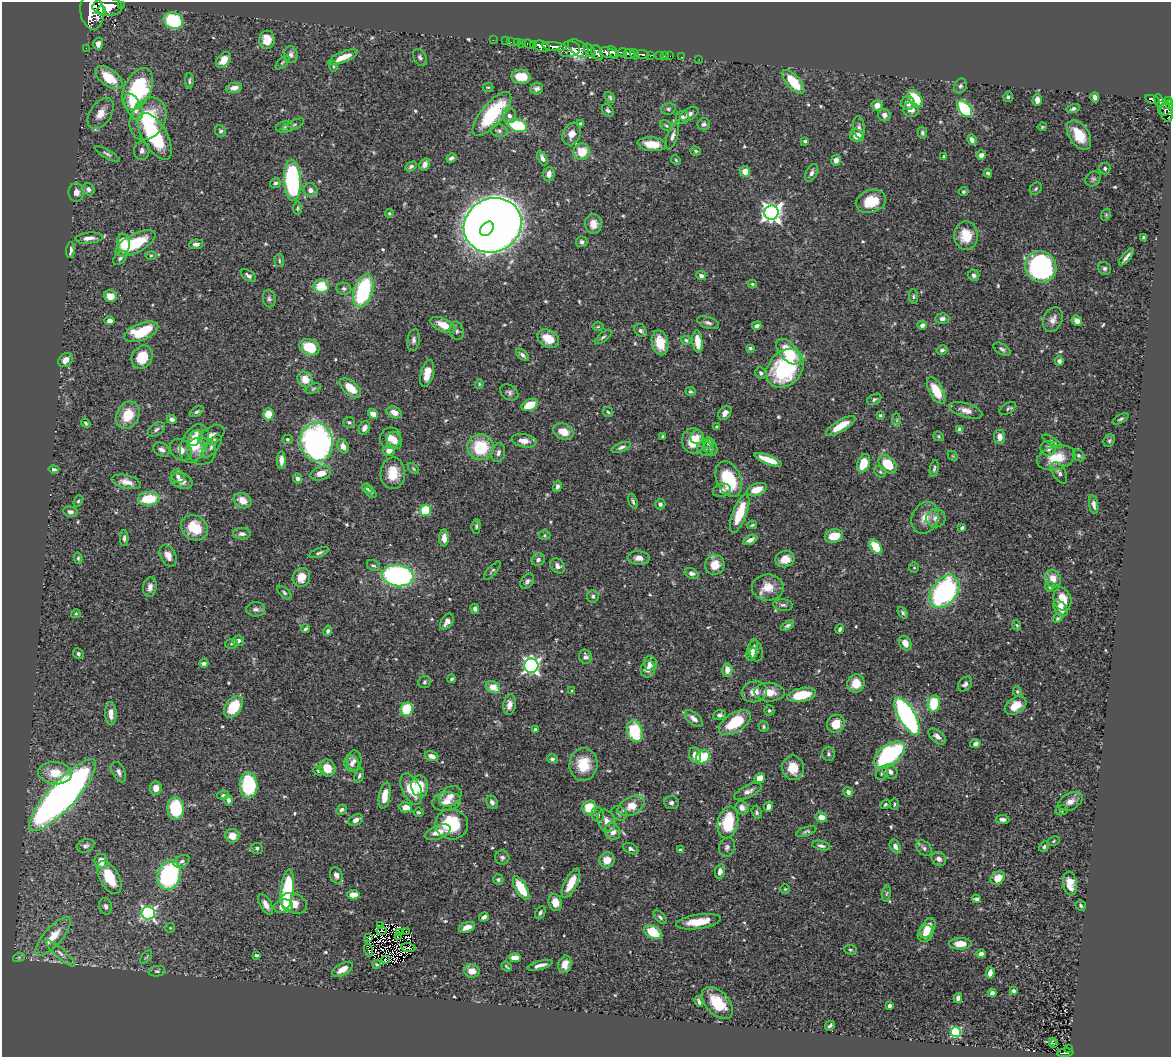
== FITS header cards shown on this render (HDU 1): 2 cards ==
NAXIS1  =                 1169
NAXIS2  =                 1055

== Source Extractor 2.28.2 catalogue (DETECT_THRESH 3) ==
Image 1169 x 1055 px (HDU 1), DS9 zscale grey, 1 PNG px = 1 image px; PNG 1173 x 1059 px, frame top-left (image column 1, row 1055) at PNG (2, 2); each listed source drawn as its Kron ellipse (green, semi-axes under 4 px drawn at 4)
Background 0.481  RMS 0.021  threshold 0.0631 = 3 sigma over >= 5 px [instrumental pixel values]
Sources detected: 585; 1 with non-positive FLUX_AUTO (blend fragments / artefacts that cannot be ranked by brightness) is neither listed nor drawn; of the other 584, the 500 brightest by FLUX_AUTO listed and drawn (84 fainter detections omitted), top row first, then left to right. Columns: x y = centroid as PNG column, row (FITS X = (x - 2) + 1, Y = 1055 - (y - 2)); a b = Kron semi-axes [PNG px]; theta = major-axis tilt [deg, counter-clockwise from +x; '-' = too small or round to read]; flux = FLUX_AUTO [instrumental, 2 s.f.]
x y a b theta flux
122 5 4 3 - 100
107 7 15 9 0 4100
102 10 4 2 - 430
92 11 18 11 -82 5900
173 21 10 8 -23 120
267 40 9 8 - 20
493 40 2 2 - 7.4
505 41 2 2 - 7
511 42 2 2 - 12
517 42 2 2 - 9.8
98 44 6 5 - 7.5
522 44 3 2 - 17
529 44 6 3 -22 42
533 44 3 3 - 18
542 46 8 5 -20 1500
554 47 12 4 -6 1200
86 48 2 2 - 6.1
569 49 11 8 11 430
579 49 12 7 -36 490
589 50 7 4 -51 460
613 52 7 4 -60 1000
622 52 4 3 - 320
597 53 8 5 -66 650
608 53 9 5 -16 2300
291 54 8 7 - 5.7
629 54 6 4 -14 740
634 54 5 3 - 550
642 54 6 3 -4 210
651 55 4 3 - 92
660 55 3 3 - 31
664 56 2 2 - 5.2
670 56 2 2 - 8.1
343 57 16 5 22 19
420 57 9 6 -62 4.2
681 57 3 2 - 9
699 59 2 2 - 7.3
224 60 9 6 50 16
282 62 8 3 45 2
333 67 5 4 - 1.8
521 77 9 7 -5 32
109 78 16 8 -37 39
189 81 7 4 -89 2.9
793 82 15 6 -50 48
960 86 8 6 62 3.4
488 87 5 4 - 2
234 88 8 5 11 9.1
138 89 22 13 64 150
537 89 6 6 - 5.5
610 97 6 4 -49 2.4
1008 97 5 5 - 2.9
1095 97 5 4 - 7.9
915 99 9 6 -54 51
1153 99 7 3 -13 140
1037 100 6 4 89 9.7
1159 101 7 4 -67 270
1168 101 4 3 - 140
908 103 7 7 - 8.6
877 105 5 5 - 11
1170 105 5 2 - 150
134 107 14 7 -63 24
668 109 7 5 13 3.1
965 109 9 6 -52 120
1073 109 7 4 14 3.9
1165 109 8 6 23 360
608 110 7 5 -50 3.5
911 110 8 7 - 8.4
101 113 17 10 57 16
1167 113 9 6 -75 400
492 114 27 10 50 110
689 114 10 6 32 6.2
884 115 6 6 - 6.3
509 116 7 6 - 6.4
683 117 7 6 - 4.7
148 119 22 17 61 76
581 124 4 4 - 4.9
704 124 6 6 - 3.9
293 125 12 4 27 3.7
518 125 9 6 -15 81
666 126 7 4 -37 2.6
284 127 8 5 11 3.3
859 127 11 6 -82 5.7
1042 127 4 3 - 1.7
220 131 6 5 - 3
499 131 9 6 -9 4.7
922 133 6 4 -76 3
571 134 11 8 67 14
1079 135 16 10 -57 35
155 136 26 12 -59 120
672 136 13 5 72 7.1
857 136 7 6 - 15
972 140 5 4 - 6.5
805 141 4 3 - 2.5
652 144 14 7 -6 25
142 151 9 7 86 5.6
696 151 5 4 - 2.1
582 152 8 8 - 31
107 154 14 4 -29 3.9
981 155 5 4 - 7.7
944 157 4 3 - 2.1
451 158 5 3 - 3.7
542 158 8 4 -64 5.9
676 160 5 4 - 2
836 160 5 4 - 7.9
425 164 6 5 - 8.9
411 166 6 4 28 3.4
1105 168 6 5 - 2.7
745 171 5 5 - 18
811 173 9 5 65 5.4
988 173 4 3 - 2.7
549 174 7 5 85 9.3
1093 179 8 6 47 3.5
292 180 21 8 -86 220
275 183 5 4 - 2.6
89 189 6 5 - 4.3
1036 189 7 5 48 2.5
310 190 7 6 - 6
76 192 9 8 - 8.5
963 192 4 4 - 2.1
871 201 15 11 18 35
298 208 7 4 90 2.2
389 213 4 3 - 1.7
771 213 7 7 - 840
1106 215 6 4 69 1.7
593 224 10 8 -86 14
493 225 29 26 29 3200
487 229 8 5 51 430
966 235 14 12 -87 34
1144 237 3 3 - 4
89 238 14 5 5 9.1
582 242 6 5 - 3.6
123 243 9 6 -79 38
135 243 22 9 27 67
196 244 7 5 5 5.9
70 250 8 4 84 6.4
151 255 6 4 1 2.1
1126 257 10 3 51 5.7
120 258 8 5 42 3.6
279 261 6 4 -88 2.1
1041 267 16 15 - 280
1105 268 7 6 - 3.5
974 275 6 5 - 4.7
248 276 9 5 -36 4.4
701 276 5 4 - 5.9
752 284 5 4 - 2.2
321 286 7 6 - 44
344 289 7 6 - 3.5
363 291 17 9 72 140
110 296 6 6 - 17
913 296 7 4 -85 2.5
269 299 8 6 -78 4.1
942 319 7 5 4 5.2
110 320 5 4 - 5.5
1053 320 13 9 66 9.2
1077 321 6 5 - 7.2
708 323 11 5 -18 4.8
443 325 13 6 -24 25
922 325 5 4 - 5.5
757 326 5 4 - 4.8
598 327 6 4 1 1.7
641 330 7 5 -52 4
457 331 9 7 -79 5
141 332 18 8 22 63
603 337 10 4 38 3.2
548 339 11 8 -33 23
414 340 11 6 80 4.9
686 340 5 4 - 2.4
697 341 11 5 -84 21
660 343 12 8 -77 23
309 347 10 8 -22 38
750 348 4 3 - 2.9
1002 349 9 5 -32 3.9
942 350 5 4 - 3.3
789 352 16 8 -47 49
522 355 8 4 -41 4.1
142 357 12 10 59 36
66 360 8 6 42 11
1059 361 4 4 - 4.5
785 368 21 16 49 160
761 373 6 5 - 3.1
427 374 14 6 76 21
305 379 8 7 - 18
479 384 5 4 - 1.7
350 388 13 7 -40 24
313 389 8 4 23 2.3
690 391 5 4 - 2.3
936 391 15 7 -62 35
509 392 10 7 -32 4.6
874 399 7 5 28 3
530 405 8 5 24 31
1008 408 9 5 34 3.2
966 410 17 7 -16 11
197 412 8 4 31 3.1
394 412 8 5 -22 12
608 412 5 5 - 2.3
725 413 8 5 53 8
268 414 6 5 - 25
373 414 5 4 - 13
128 415 14 11 63 34
880 415 3 3 - 1.8
172 419 5 4 - 4.6
1121 419 9 4 29 2.7
897 420 7 4 -89 2.8
349 422 6 5 - 2.6
86 423 5 3 - 2.3
841 426 17 5 31 29
717 427 3 3 - 2.8
364 428 7 5 63 6.2
156 429 9 6 33 4
960 430 4 4 - 18
563 432 11 7 -24 19
211 435 14 8 30 9.7
663 436 3 3 - 1.7
939 436 6 4 -23 1.9
697 437 7 6 - 8.2
1000 437 7 5 -83 8.5
195 438 9 6 55 13
390 438 11 10 - 15
287 439 5 4 - 1.9
395 440 9 7 -67 11
524 441 12 6 -10 12
693 441 13 11 -86 30
1109 441 6 5 - 2.3
317 442 19 16 -79 420
1052 442 11 4 -32 2.9
709 443 6 5 - 4.5
194 444 20 12 66 53
343 446 7 5 -65 12
212 447 14 6 50 7.3
481 447 13 13 - 66
621 447 10 4 19 4.4
705 448 8 7 - 4.5
711 448 8 6 -72 5.9
1048 448 7 7 - 6.9
162 450 8 6 -30 5.3
181 450 12 9 -44 12
201 451 14 13 - 14
389 451 6 5 - 13
498 453 9 6 76 5.2
1078 455 6 5 - 2.4
953 456 6 4 -46 1.7
1056 458 19 12 14 33
281 460 9 4 89 7.3
768 460 15 4 -21 27
864 463 9 6 70 33
888 464 10 7 -43 41
54 469 5 4 - 2.8
413 469 7 4 -45 2
934 469 9 4 77 2.8
880 472 6 5 - 2.4
321 473 10 7 18 14
393 473 16 12 88 30
1059 473 12 6 -60 5.2
178 476 7 6 - 5
297 478 5 4 - 5.4
729 479 19 12 -67 74
181 481 11 7 -19 11
126 482 15 6 -14 12
557 486 5 4 - 4.2
367 489 6 4 -45 2.1
722 490 9 6 13 5.3
757 490 10 6 20 19
371 492 7 4 -45 2
149 499 11 7 7 51
78 501 6 4 67 2
243 501 9 7 -31 15
633 501 8 4 -73 3.2
660 504 5 5 - 3.9
1094 505 9 4 -80 5.8
425 510 5 5 - 65
70 512 7 5 -8 4.2
740 513 20 7 69 45
925 518 16 13 65 19
936 518 9 9 - 9.7
752 525 5 3 - 2
476 526 7 4 85 2.8
194 528 14 12 -35 43
962 528 4 3 - 3.3
242 534 9 5 -1 5.2
544 535 6 5 - 2.2
834 536 9 6 10 28
124 538 8 4 -88 3.5
444 538 8 5 -90 10
750 540 7 4 25 7.8
876 547 8 5 -54 41
319 553 11 4 21 3.6
168 556 11 7 -65 11
78 558 5 4 - 2
639 558 11 6 -4 9.2
785 559 10 8 17 18
538 560 7 6 - 4.1
373 565 7 5 -26 2.9
715 565 10 9 - 23
558 566 8 6 -48 6.4
914 568 5 5 - 2.1
492 571 12 4 49 2.9
691 573 7 5 -19 4.6
398 576 16 10 -7 290
301 577 9 8 - 19
1053 578 9 7 -65 15
527 581 8 6 52 4.6
150 587 10 6 82 9.9
768 587 16 13 0 25
1050 587 5 5 - 3.6
944 592 18 12 51 260
284 593 9 4 -43 3.1
593 596 6 6 - 3.1
1062 599 12 8 -73 24
783 605 10 6 -7 4.6
1060 608 9 5 -54 13
256 609 9 7 0 5.2
475 609 5 4 - 4.2
903 613 6 4 -52 3
76 614 5 4 - 1.8
1058 618 5 4 - 2.1
447 622 9 5 56 8.4
1017 625 5 4 - 1.7
787 626 7 4 32 3.4
305 629 4 3 - 2.6
840 629 5 3 - 3.1
328 631 5 4 - 3.3
238 641 6 5 - 6.3
905 643 7 5 -64 14
231 644 6 4 2 2.7
752 650 11 5 74 6.6
756 651 10 7 -77 4.7
78 654 5 4 - 3.2
752 654 7 5 66 3.4
585 657 7 6 - 4.2
204 663 4 3 - 4
650 664 7 6 - 8.9
531 666 7 7 - 420
648 669 8 7 - 9.4
727 670 7 5 -86 10
452 679 4 3 - 2.5
424 682 6 5 - 2.9
856 683 9 8 - 22
965 684 8 6 50 4.5
493 687 7 5 -29 21
572 691 3 3 - 1.7
754 692 13 10 17 14
769 692 15 9 -2 17
1017 692 5 4 - 2.3
801 695 14 7 11 40
934 703 8 6 79 49
509 705 10 6 80 10
1015 706 12 8 32 19
233 707 12 8 54 56
407 709 7 6 - 67
769 710 5 5 - 2.4
111 714 11 5 -89 10
720 715 6 5 - 3.7
907 716 21 8 -59 370
694 718 11 5 -39 7.4
735 722 18 9 33 59
836 724 9 8 - 23
764 727 5 5 - 2.2
535 729 3 3 - 1.7
635 731 11 7 -76 77
937 736 10 6 -40 7.3
975 744 5 4 - 5.3
828 754 7 6 - 3.1
695 755 8 6 -78 12
889 755 18 10 37 220
431 756 7 4 -16 8
703 757 7 6 - 49
552 759 5 4 - 3
354 761 10 7 86 6.5
352 764 8 7 - 5.8
583 764 16 14 85 37
327 768 9 7 -61 20
793 768 12 10 -80 23
319 771 5 4 - 2.2
119 772 11 6 -65 5.6
890 772 8 6 -40 5.6
55 773 17 11 -5 30
882 773 7 6 - 3.6
359 775 7 4 72 3.3
760 778 6 4 32 15
249 785 13 9 -89 110
420 786 11 8 -83 29
156 788 6 6 - 11
411 789 17 9 -64 37
748 791 15 6 25 7.6
848 792 5 4 - 4.7
63 795 47 13 47 1100
223 795 6 4 11 2.3
385 796 13 5 79 20
450 796 12 9 34 13
228 800 5 4 - 4.1
1070 801 13 8 30 11
446 802 14 9 7 16
492 802 7 5 -59 5.1
671 803 7 6 - 4.5
885 804 5 4 - 2.2
894 804 6 3 82 1.7
631 806 14 9 28 25
769 806 5 4 - 5.1
405 807 6 5 - 16
589 807 7 7 - 37
176 808 11 8 -87 80
742 808 7 6 - 7.4
341 810 5 4 - 3.4
1062 810 6 5 - 2.7
418 812 5 4 - 2.6
757 812 6 4 -73 2.7
619 813 8 6 -35 4.4
598 815 7 6 - 4.9
821 817 6 5 - 10
1003 819 7 4 -8 4.5
356 820 8 5 30 7.3
606 821 11 8 -70 11
728 822 16 10 78 60
452 824 16 15 - 80
612 831 9 7 -59 14
438 832 13 6 21 14
806 832 10 4 17 3
232 836 7 7 - 16
1054 841 6 4 29 1.8
86 846 9 6 18 4.4
821 846 9 4 -12 4.3
895 846 7 5 -62 6.8
727 847 10 8 69 5
1044 847 6 4 60 2.5
257 848 6 5 - 3.9
924 848 9 6 -46 4
631 849 8 5 -25 3.8
681 850 4 3 - 2.4
502 857 7 7 - 4
939 859 8 6 -38 6.4
607 860 8 7 - 16
101 861 7 6 - 17
182 861 8 5 27 4.5
720 871 7 5 81 6.6
169 875 15 11 73 190
336 875 8 6 -75 5.9
109 877 18 9 -61 45
998 878 7 6 - 21
498 880 5 5 - 2.4
571 883 16 6 63 25
1070 884 12 7 -81 18
521 888 13 5 -59 51
287 889 20 6 83 88
785 889 5 5 - 1.8
886 893 8 4 80 2.8
353 895 6 4 5 16
976 899 4 4 - 3.3
555 902 9 6 -73 17
294 903 14 9 -23 18
266 904 11 5 -60 8.6
105 906 8 6 -78 5.8
283 906 9 6 10 19
1081 906 5 4 - 2.4
148 913 6 6 - 330
540 913 7 4 66 3.5
484 917 5 4 - 4.7
660 917 8 4 -46 3.2
698 922 22 7 8 30
380 926 3 2 - 2.4
467 927 8 5 19 12
170 928 5 4 - 1.7
927 928 11 6 59 19
381 931 5 2 - 1.7
406 931 3 2 - 1.7
399 932 3 2 - 2.2
653 932 9 6 -31 54
925 934 9 7 56 14
53 936 24 9 48 30
369 937 3 2 - 2.8
398 937 4 2 - 1.8
960 944 11 6 0 17
408 948 7 2 -9 4.2
368 950 6 3 -74 7.5
850 950 6 4 -6 2.5
60 953 19 5 -42 7.5
981 954 4 4 - 5.6
257 955 3 3 - 2.5
19 957 6 3 18 1.7
146 957 8 3 52 1.9
515 958 5 4 - 16
385 960 4 3 - 2.8
377 964 4 3 - 1.8
565 964 9 6 76 12
540 965 13 4 15 8.2
507 967 5 2 - 1.7
342 969 11 5 29 14
157 971 8 5 7 2.8
472 971 8 6 -7 15
990 973 6 4 83 7.2
1013 991 4 4 - 3.1
992 993 4 4 - 3.7
958 998 5 4 - 4.4
699 1002 5 3 - 3.3
717 1003 19 11 -47 49
889 1006 4 3 - 3.7
830 1026 5 3 - 2.7
956 1032 5 5 - 130
1052 1041 3 3 - 3.3
1054 1044 3 2 - 2.8
1069 1048 3 2 - 16
1065 1053 8 3 6 73
At the frame edge (FLAGS 8, measured only in part): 2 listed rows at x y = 92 11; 1170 105
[84 fainter detections neither listed nor drawn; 1 non-positive-flux detection neither listed nor drawn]